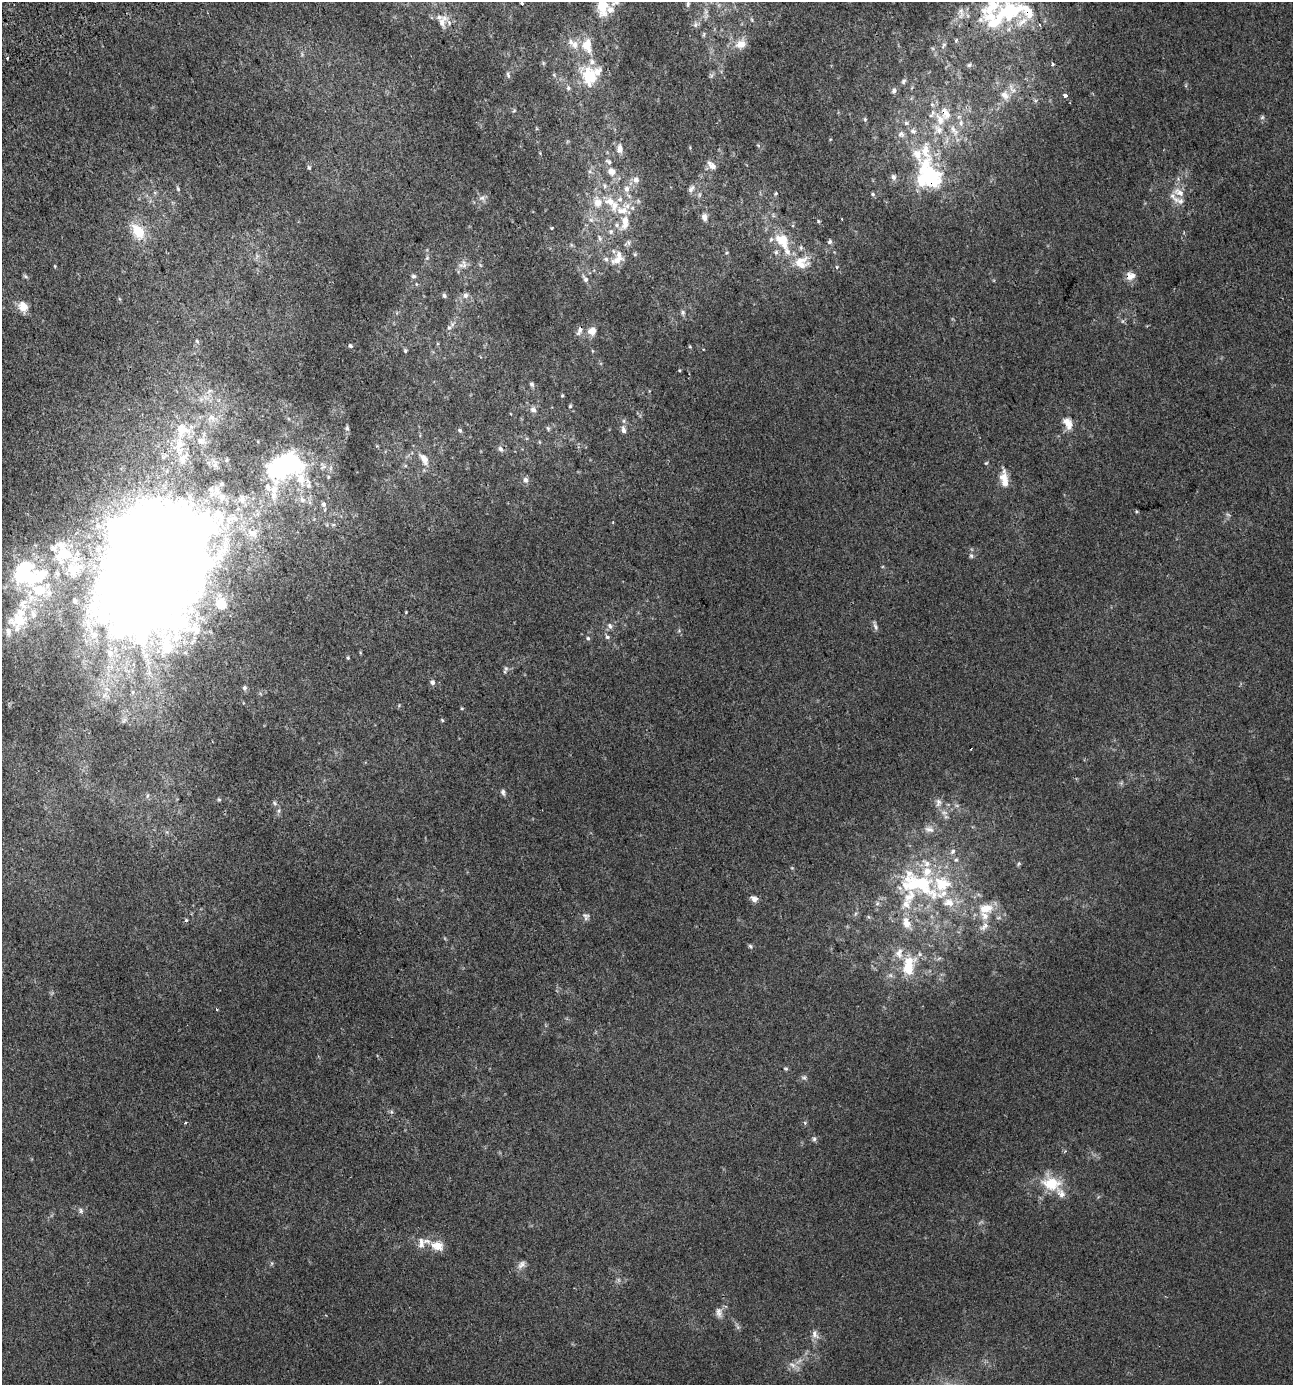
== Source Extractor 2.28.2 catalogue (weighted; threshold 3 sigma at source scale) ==
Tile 11 of 4 x 4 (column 3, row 3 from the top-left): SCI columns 2688-3978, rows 1436-2818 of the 5420 x 5628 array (HDU 1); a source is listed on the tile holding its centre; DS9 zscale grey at full resolution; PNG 1295 x 1387 px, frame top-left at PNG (2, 2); no overlay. Shown black and unused: <1% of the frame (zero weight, under 2 of 3 exposures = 2% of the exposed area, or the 3 px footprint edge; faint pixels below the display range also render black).
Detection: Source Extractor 2.28.2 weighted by HDU 2 'WHT'; one run over the whole footprint, this tile lists its part. Background 0.00187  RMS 0.0055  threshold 0.0245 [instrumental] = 3 sigma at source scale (4.5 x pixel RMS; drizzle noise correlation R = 1.50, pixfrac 1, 0.0396/0.0396 arcsec/px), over >= 5 px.
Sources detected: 258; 4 too faint to see at this stretch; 7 inside a brighter object's white glare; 2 cosmic-ray / hot-pixel residue — not listed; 56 inside a brighter listed object's ellipse — not listed separately; the other 189 listed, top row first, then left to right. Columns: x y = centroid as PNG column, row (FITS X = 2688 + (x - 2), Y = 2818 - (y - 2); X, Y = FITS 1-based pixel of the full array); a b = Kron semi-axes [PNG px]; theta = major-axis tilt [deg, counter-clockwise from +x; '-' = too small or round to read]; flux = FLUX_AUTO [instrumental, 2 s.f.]
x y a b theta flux
521 3 3 3 - 1.7
615 3 15 7 30 3.1
688 4 9 5 80 1.4
602 7 20 12 -82 11
1010 10 43 26 16 44
706 12 8 7 - 1.9
961 13 19 9 -86 4.9
752 20 6 4 -47 0.75
442 23 17 9 -70 4.2
695 25 8 7 - 1.7
1040 25 3 3 - 1.1
704 35 8 4 81 0.85
956 40 7 5 70 0.95
571 42 9 7 -65 2.1
741 44 16 12 27 6.6
587 45 18 12 -80 10
943 45 10 5 50 1.5
7 58 3 3 - 0.54
543 63 6 4 -72 0.67
1053 64 3 3 - 2.8
969 65 7 6 - 1.2
508 75 9 4 -81 1.2
554 75 7 4 -46 0.79
711 75 8 6 -69 1.2
589 76 18 13 -57 24
903 81 8 5 59 1.3
568 88 7 6 - 1.3
894 91 8 6 69 1.5
1005 95 13 10 -53 4.8
1065 95 3 3 - 11
514 111 6 3 20 0.65
1262 117 6 5 - 1
865 119 6 5 - 0.77
940 119 21 12 -60 10
906 123 7 6 - 1.4
961 123 10 7 89 2.6
901 134 9 9 - 2.7
620 149 12 8 87 3.7
925 151 66 15 -82 31
608 161 10 6 -32 1.6
712 166 11 8 -32 3.4
309 167 7 5 -87 0.94
590 171 6 5 - 1.3
611 171 10 9 - 4.8
893 177 8 6 -58 2
636 180 9 8 - 3
605 186 10 6 -77 2
178 189 7 4 -63 0.9
626 189 9 8 - 3.2
691 189 12 7 54 2.4
1179 192 17 9 -26 5.7
776 193 6 5 - 0.75
873 194 5 5 - 1
482 198 10 7 21 2.3
598 202 17 14 -72 9.4
622 210 26 13 -2 12
773 215 7 4 -72 0.9
704 217 8 6 -74 2.9
842 219 3 2 - 0.57
591 220 7 6 - 1.8
818 221 5 4 - 0.64
617 225 8 6 -16 1.9
552 228 4 3 - 0.5
138 231 15 10 -57 16
611 231 8 6 75 1.6
600 238 10 5 -58 1.7
782 239 18 14 -16 12
628 242 8 6 -88 1.6
830 242 7 6 - 1.2
801 247 7 5 -90 1.2
776 252 8 7 - 1.7
727 253 5 4 - 0.62
427 258 7 4 45 0.97
617 260 20 10 19 6.5
799 261 28 10 22 8.6
463 264 14 11 31 3.9
55 266 5 3 - 0.51
837 267 5 5 - 0.69
25 276 7 5 -32 1
413 276 6 6 - 1.2
1130 276 12 11 - 4.5
585 279 11 7 -60 2.5
416 284 6 3 -71 0.58
465 295 8 7 - 2.4
444 296 6 5 - 1.2
120 299 5 3 - 0.62
23 307 11 9 -59 7.5
683 312 7 6 - 1.3
1123 321 6 4 90 0.81
449 328 8 6 88 1.8
579 331 14 6 70 2.5
592 331 10 9 - 5.1
197 341 6 5 - 0.9
350 346 6 5 - 0.89
405 350 6 5 - 0.81
532 384 7 5 -70 1.4
209 391 10 5 27 2
562 395 5 4 - 0.63
570 406 5 4 - 0.78
533 410 9 7 -49 2.5
212 418 12 11 - 5
1068 423 17 10 -62 5.9
347 428 7 5 -75 1.2
548 428 7 5 -69 0.96
460 430 6 5 - 1.1
623 430 10 7 -83 2.5
201 441 16 10 -11 5
179 446 35 17 86 19
501 449 8 6 -55 2
424 459 20 9 -58 6.1
288 461 17 13 -28 73
986 463 5 3 - 0.55
215 464 13 8 -76 2.9
328 477 5 4 - 0.67
1004 477 19 10 -87 6.7
301 478 41 22 -56 32
525 480 8 7 - 2
272 490 79 19 -84 29
217 491 15 11 -81 5.3
242 500 14 10 -79 4.9
229 519 17 10 24 8.4
333 525 6 4 0 0.83
252 533 10 8 -41 5.9
158 549 57 51 20 2600
65 554 29 19 -33 21
971 556 7 5 -57 1.3
22 570 28 18 54 38
39 590 30 15 -20 19
74 601 6 5 - 1.3
221 603 9 9 - 8.5
23 604 25 18 89 17
406 612 3 3 - 0.4
88 623 21 7 -70 6.5
610 626 9 6 -64 1.8
875 626 13 4 -72 1.7
17 628 13 8 82 4.5
8 632 14 9 -83 4.1
607 637 7 6 - 1.3
588 638 5 5 - 0.93
110 653 13 10 -62 5.4
348 658 5 4 - 0.68
506 668 8 6 90 1.5
432 682 6 6 - 1.9
244 688 7 6 - 1.3
133 692 7 4 -90 1.2
105 696 15 8 -9 4.5
462 708 5 3 - 0.51
124 720 10 6 41 1.9
442 720 5 4 - 0.67
503 792 6 5 - 2
148 796 8 4 81 0.96
219 799 6 4 -43 0.72
938 802 12 8 89 2.8
274 803 8 5 -53 1.3
944 812 10 7 -24 2.7
929 829 14 9 -11 3.3
953 851 9 6 47 1.6
956 860 6 6 - 1
1018 864 6 4 70 0.79
792 868 5 3 - 0.55
917 884 72 30 -22 65
754 899 8 6 -36 3.3
877 903 7 6 - 1.4
986 908 23 15 10 12
855 914 6 4 71 0.93
586 916 11 8 -57 2.1
869 917 6 4 -70 0.71
186 920 5 4 - 0.94
906 923 19 10 -65 7
984 926 17 8 39 4.1
750 946 6 5 - 1.1
939 958 7 4 20 0.99
909 963 22 16 65 16
217 1009 4 3 - 0.59
786 1069 6 4 -7 0.75
804 1077 7 6 - 1.3
391 1112 6 4 45 0.94
185 1123 3 3 - 0.74
805 1123 6 3 -72 0.68
814 1139 6 5 - 1.1
1051 1184 25 18 -16 18
81 1211 7 5 -77 1.4
421 1243 15 8 86 3.7
437 1246 16 10 -12 7.7
272 1263 6 4 -90 0.79
522 1265 13 8 47 2.9
719 1312 14 9 -80 3.1
815 1334 14 8 -62 3.2
792 1365 11 7 -28 3.1
Overlapping masked pixels (flux is a lower limit): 4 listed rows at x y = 940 119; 925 151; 1130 276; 579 331
Isophote crosses this tile's border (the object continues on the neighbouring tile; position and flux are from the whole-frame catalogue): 4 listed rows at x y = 615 3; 688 4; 602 7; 1010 10
Unlisted compact peaks at least as high as the median listed source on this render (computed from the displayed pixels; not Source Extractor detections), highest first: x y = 679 370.